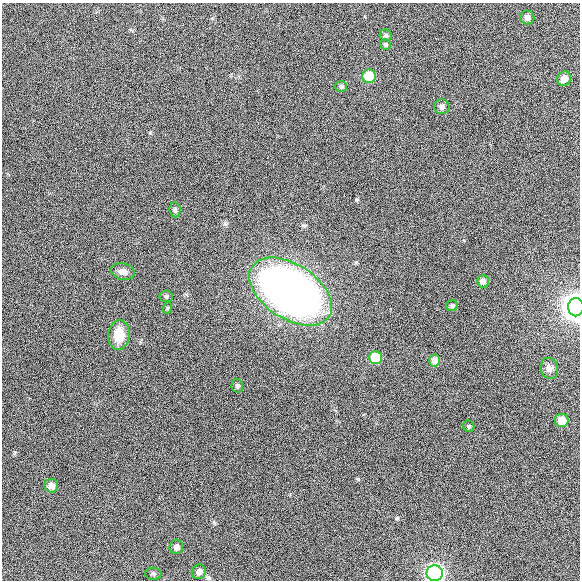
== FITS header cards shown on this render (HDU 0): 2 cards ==
NAXIS1  =                  578
NAXIS2  =                  578

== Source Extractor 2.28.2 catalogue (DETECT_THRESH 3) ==
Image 578 x 578 px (HDU 0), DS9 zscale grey, 1 PNG px = 1 image px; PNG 582 x 582 px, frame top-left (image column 1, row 578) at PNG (2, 3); each listed source drawn as its Kron ellipse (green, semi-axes under 4 px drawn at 4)
Background 0.0025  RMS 0.042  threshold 0.125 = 3 sigma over >= 5 px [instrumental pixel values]
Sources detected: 27; all 27 listed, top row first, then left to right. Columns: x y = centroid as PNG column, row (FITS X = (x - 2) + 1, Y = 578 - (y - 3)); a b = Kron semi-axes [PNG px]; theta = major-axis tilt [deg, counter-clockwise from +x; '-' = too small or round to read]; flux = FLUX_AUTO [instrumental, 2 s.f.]
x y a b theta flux
527 17 7 7 - 16
386 35 6 5 - 5.5
385 44 5 5 - 4.2
369 76 7 7 - 83
564 79 7 6 - 26
341 86 6 5 - 6.5
442 107 8 7 - 8.9
175 210 7 5 -82 6
123 271 12 8 -14 20
483 281 6 6 - 13
291 292 46 27 -33 1800
166 296 6 6 - 5.9
452 306 6 5 - 6.4
576 307 9 7 88 2800
167 308 6 3 71 2.8
119 335 15 10 84 55
375 357 6 6 - 77
435 360 6 5 - 17
549 368 11 8 -73 12
237 386 7 6 - 7.2
562 420 7 6 - 35
469 426 6 5 - 4.7
51 486 7 7 - 22
176 547 7 7 - 15
199 572 7 7 - 16
435 573 8 8 - 980
153 574 8 6 -2 6.7
At the frame edge (FLAGS 8, measured only in part): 2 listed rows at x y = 576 307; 435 573